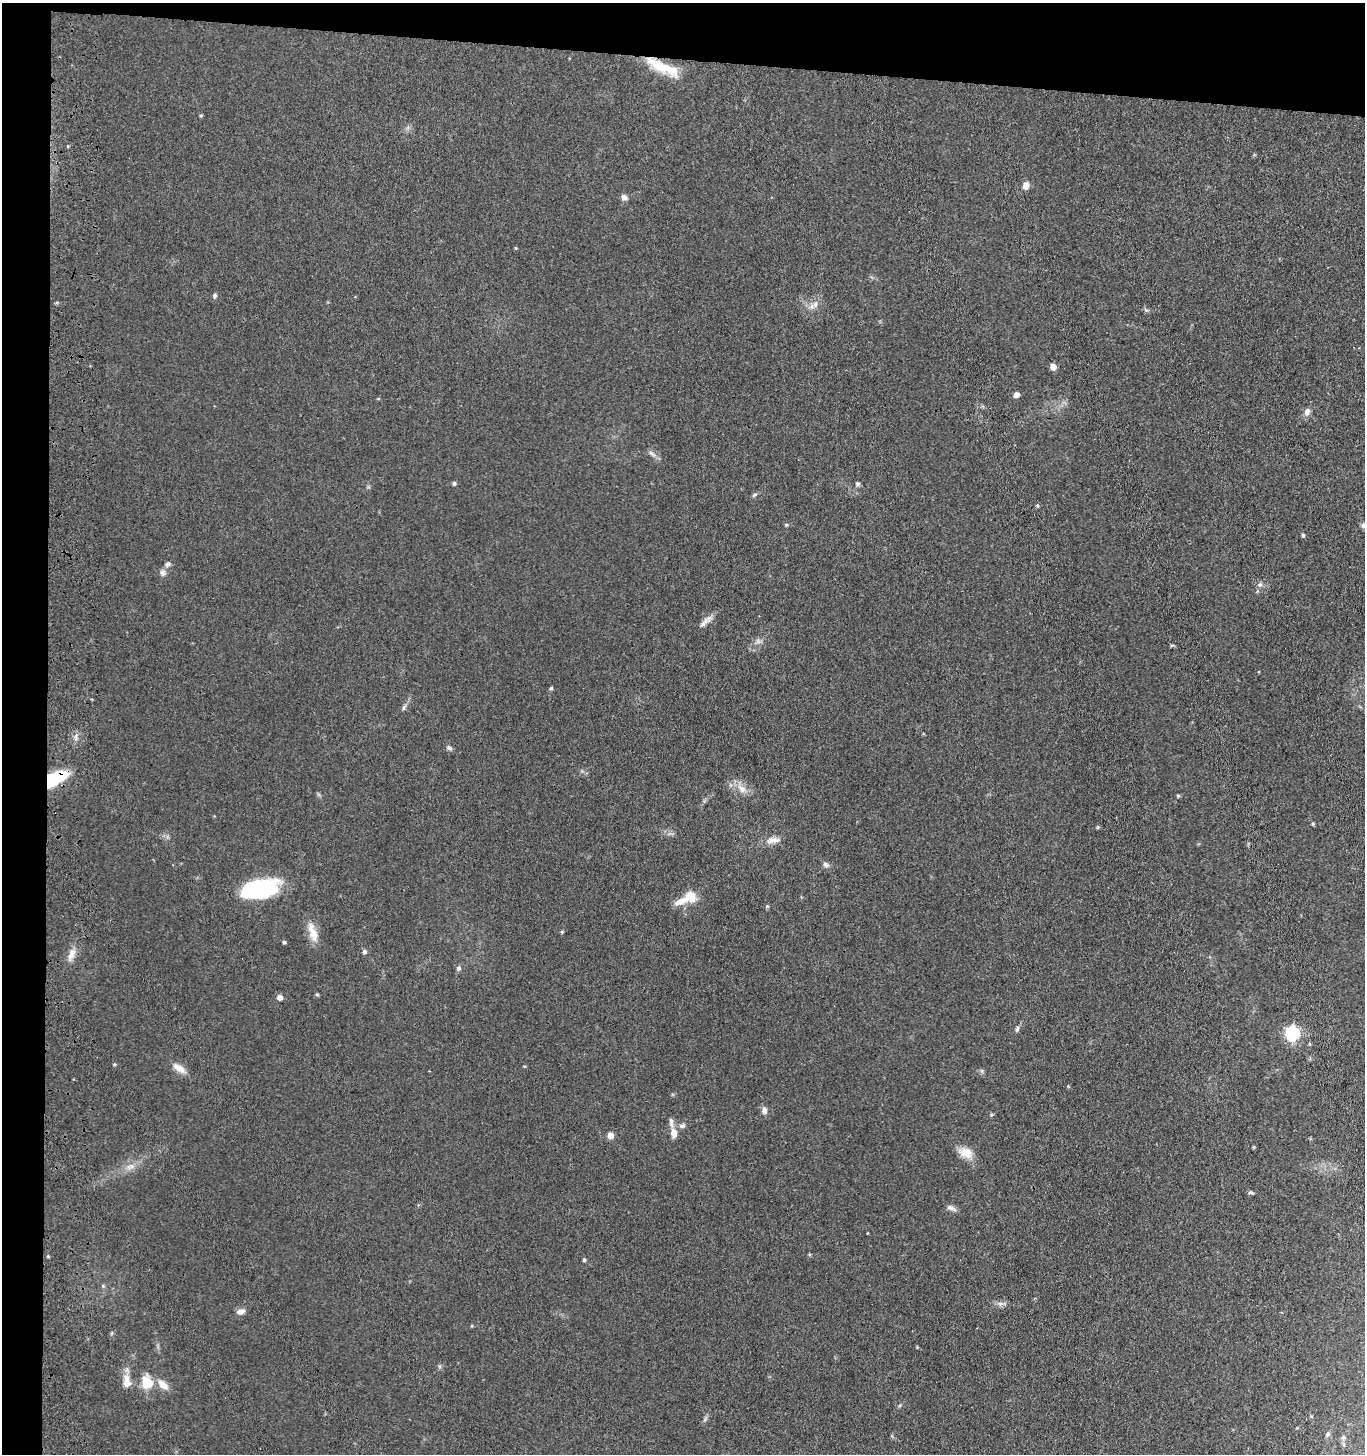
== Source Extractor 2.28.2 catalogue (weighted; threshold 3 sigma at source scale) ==
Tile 1 of 3 x 3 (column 1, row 1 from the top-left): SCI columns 207-1569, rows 2907-4358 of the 4543 x 4361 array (HDU 1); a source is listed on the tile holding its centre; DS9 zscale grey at full resolution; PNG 1367 x 1456 px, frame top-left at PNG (2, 3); no overlay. Shown black and unused: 7% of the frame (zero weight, under 3 of 4 exposures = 5% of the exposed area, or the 3 px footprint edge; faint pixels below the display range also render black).
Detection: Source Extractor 2.28.2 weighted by HDU 2 'WHT'; one run over the whole footprint, this tile lists its part. Background 0.0674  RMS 0.0074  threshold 0.0332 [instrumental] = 3 sigma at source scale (4.5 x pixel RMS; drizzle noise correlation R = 1.50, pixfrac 1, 0.05/0.05 arcsec/px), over >= 5 px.
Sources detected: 70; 1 inside a brighter object's white glare — not listed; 2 inside a brighter listed object's ellipse — not listed separately; the other 67 listed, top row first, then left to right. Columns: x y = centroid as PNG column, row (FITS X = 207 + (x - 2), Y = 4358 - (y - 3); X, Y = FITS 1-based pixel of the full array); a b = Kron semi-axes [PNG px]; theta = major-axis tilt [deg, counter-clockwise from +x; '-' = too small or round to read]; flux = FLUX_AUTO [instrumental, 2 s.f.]
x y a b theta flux
659 66 37 13 -34 22
201 116 5 4 - 0.84
1026 185 7 6 - 4.8
624 197 7 6 - 3.2
516 248 5 3 - 0.67
215 295 5 5 - 1.6
815 304 9 4 81 2
1146 310 6 5 - 1.2
1053 367 5 5 - 6.6
1016 395 5 5 - 4.5
1307 412 9 7 64 3.5
652 454 13 4 -34 2.2
454 483 5 4 - 1.6
857 484 5 5 - 1.9
755 495 8 5 37 1.4
1037 505 5 3 - 0.86
786 525 5 4 - 0.88
1364 526 8 7 - 2.4
1303 535 5 4 - 1.2
168 564 7 6 - 1.9
163 573 10 7 -69 2.5
1260 585 8 6 34 2.1
705 620 20 7 30 4.4
758 641 7 5 -46 1.9
551 688 4 4 - 1
403 708 6 4 90 1.3
449 748 8 5 -28 1.8
55 779 25 12 30 35
742 788 15 9 -42 6.7
1178 796 5 4 - 0.92
773 840 19 8 7 5.9
826 865 9 6 -40 2.3
264 891 38 19 31 45
690 896 19 13 29 13
767 906 5 5 - 0.86
313 932 27 9 -72 9.5
562 932 4 4 - 0.94
284 942 4 4 - 1.1
364 952 6 5 - 1.7
71 954 17 7 61 5.7
458 968 7 6 - 1.8
317 995 5 3 - 0.76
280 997 5 5 - 3.8
1017 1029 9 5 76 1.5
1292 1033 6 6 - 140
114 1064 4 4 - 0.82
179 1068 18 9 -34 6.2
1068 1086 4 3 - 0.59
764 1110 9 7 86 2.9
671 1122 13 5 -82 2.5
682 1126 9 6 18 2.1
674 1133 11 7 -86 5.5
610 1135 6 6 - 5.1
1253 1147 5 3 - 0.72
966 1152 18 12 -26 9.1
132 1166 9 6 19 3.5
1251 1192 7 4 -16 1.3
951 1208 14 6 -22 2.8
584 1260 5 4 - 1.2
103 1286 5 4 - 0.86
1001 1304 14 5 1 2.8
240 1312 9 6 10 3.8
917 1347 4 3 - 0.56
127 1382 18 10 -85 7.8
147 1382 14 12 -68 15
163 1385 16 8 -38 7.1
1328 1434 6 5 - 1.3
Overlapping masked pixels (flux is a lower limit): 2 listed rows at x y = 659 66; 55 779
Isophote crosses this tile's border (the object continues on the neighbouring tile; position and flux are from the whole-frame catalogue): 1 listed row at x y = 1364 526